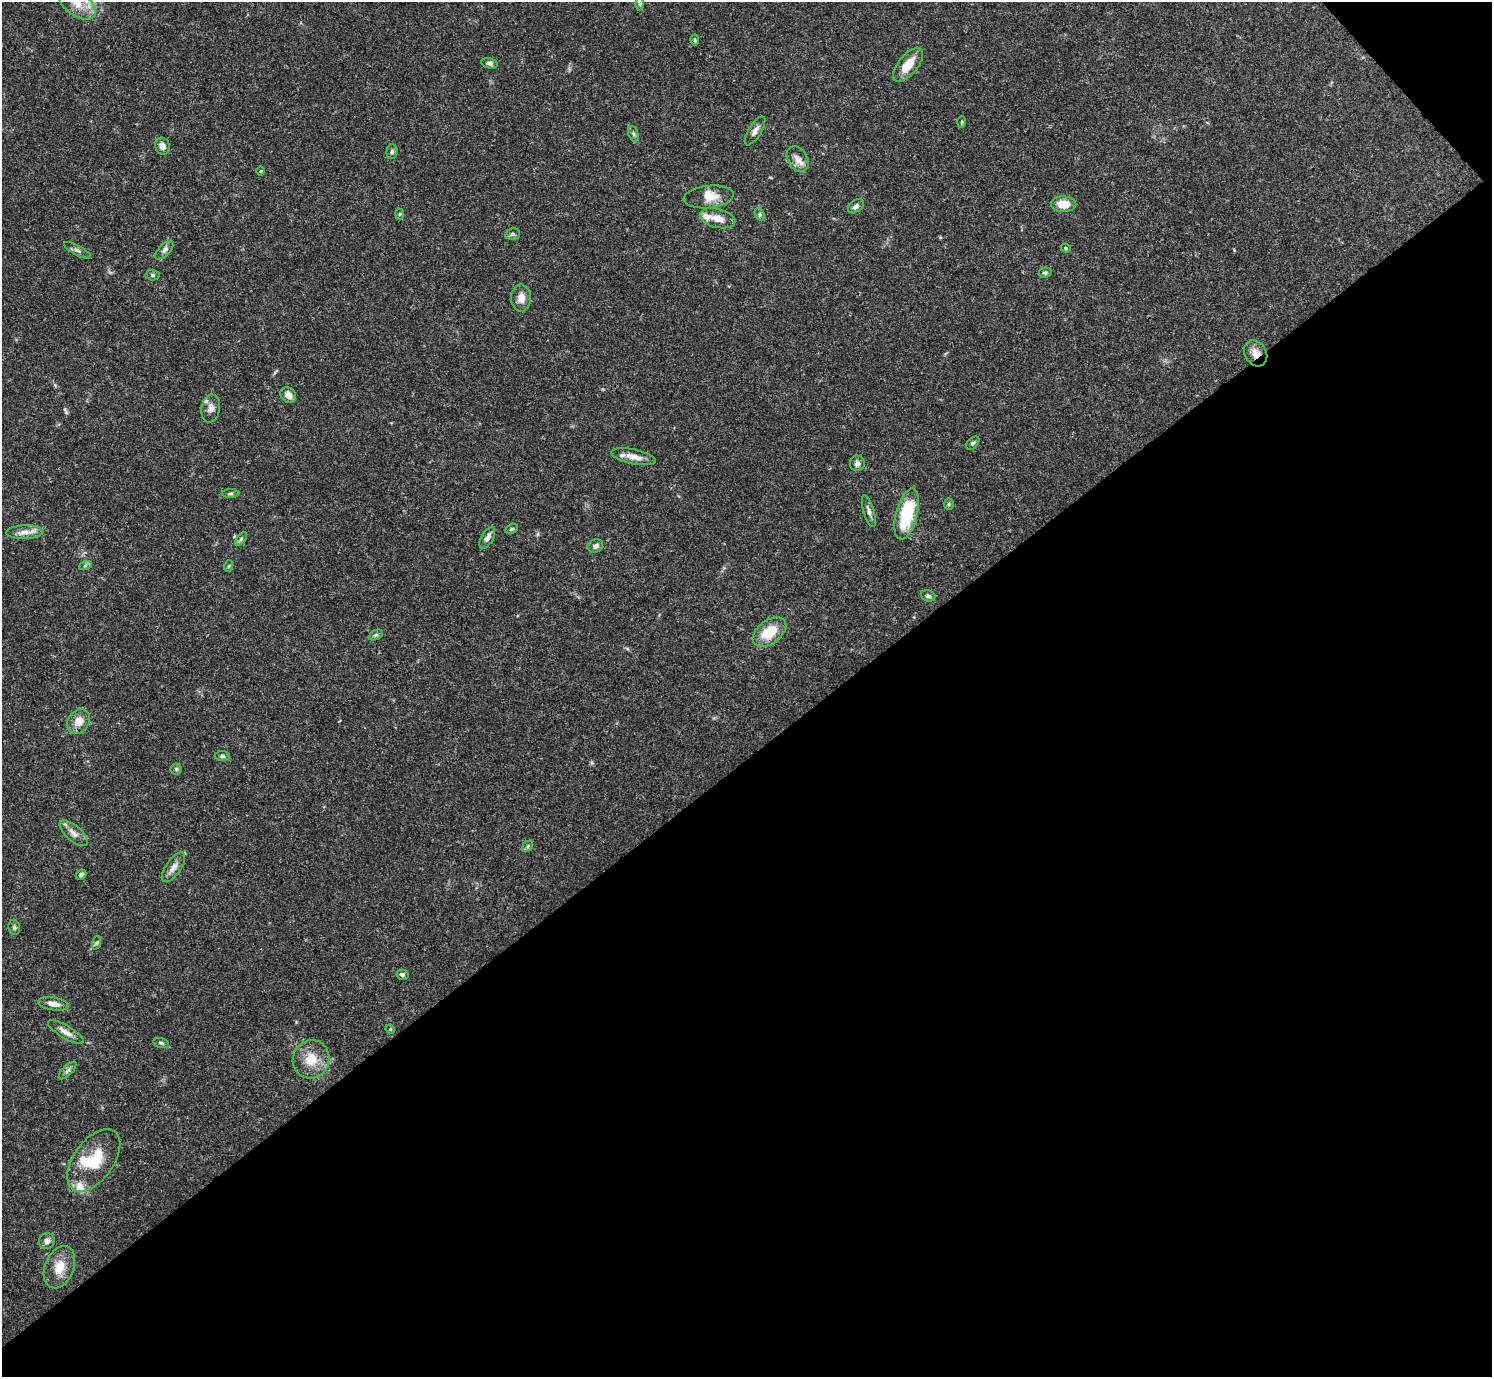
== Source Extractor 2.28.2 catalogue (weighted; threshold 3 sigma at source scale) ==
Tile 12 of 4 x 4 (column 4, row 3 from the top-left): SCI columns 4469-5958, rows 1534-2908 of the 5961 x 5958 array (HDU 1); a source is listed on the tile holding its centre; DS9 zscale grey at full resolution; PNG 1494 x 1379 px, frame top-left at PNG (2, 2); each listed source drawn as its Kron ellipse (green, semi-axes under 4 px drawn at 4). Shown black and unused: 46% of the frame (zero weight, under 3 of 4 exposures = <1% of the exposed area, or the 3 px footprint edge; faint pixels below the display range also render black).
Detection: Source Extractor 2.28.2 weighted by HDU 2 'WHT'; one run over the whole footprint, this tile lists its part. Background 0.0407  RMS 0.0027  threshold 0.0119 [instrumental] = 3 sigma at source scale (4.5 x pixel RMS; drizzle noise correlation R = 1.50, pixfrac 1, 0.05/0.05 arcsec/px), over >= 5 px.
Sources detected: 69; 1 inside a brighter object's white glare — neither listed nor drawn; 4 inside a brighter listed object's ellipse — not listed separately; the other 64 listed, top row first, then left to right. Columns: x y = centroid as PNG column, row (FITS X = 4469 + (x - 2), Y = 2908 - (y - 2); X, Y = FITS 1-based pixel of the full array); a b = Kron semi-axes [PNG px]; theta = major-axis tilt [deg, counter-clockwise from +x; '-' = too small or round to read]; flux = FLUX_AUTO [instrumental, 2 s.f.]
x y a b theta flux
77 4 21 12 -35 4.7
640 4 6 4 -88 0.41
695 40 5 3 - 0.4
489 63 8 5 -13 0.73
908 65 20 9 51 4.8
962 122 6 4 87 0.38
755 131 16 6 58 1.3
633 134 8 5 -70 0.53
162 146 9 7 -64 1.4
392 152 7 5 87 0.61
798 159 14 10 -60 2
260 171 5 3 - 0.25
709 197 25 11 6 3.8
1063 204 13 8 -1 3.9
856 206 9 5 38 0.9
400 214 5 3 - 0.27
760 214 6 4 -62 0.45
718 218 18 9 -15 2.8
513 234 7 5 14 0.57
1066 248 5 4 - 0.34
77 250 15 5 -28 0.88
164 250 12 5 45 0.95
1045 273 6 5 - 0.51
153 275 7 5 -2 0.49
521 298 13 10 -89 2.1
1256 353 14 11 -61 2.4
288 395 9 7 -47 2.1
211 408 14 9 80 1.8
973 443 8 5 44 0.58
634 457 22 7 -12 2.6
857 463 8 7 - 0.86
231 494 9 4 0 0.45
949 504 5 5 - 0.42
869 511 16 5 -73 1.2
907 514 26 10 75 15
511 529 7 4 26 0.4
25 532 18 7 2 2.1
487 538 12 6 60 1.4
241 539 8 4 54 0.48
595 546 8 6 22 1.1
85 566 6 4 19 0.46
229 566 6 3 71 0.31
928 596 7 5 -18 0.63
769 632 19 11 36 6.9
376 635 7 5 25 0.49
79 721 13 10 52 2.9
222 756 7 5 -1 0.55
176 769 6 5 - 0.45
74 833 17 7 -41 1.9
528 846 6 4 49 0.47
173 867 17 7 55 1.8
81 875 5 4 - 0.72
14 927 7 5 -76 0.58
96 943 7 4 71 0.44
402 975 6 5 - 0.58
54 1004 15 6 -10 1.8
390 1029 5 4 - 0.25
66 1032 20 6 -31 1.9
161 1043 8 4 -16 0.51
311 1059 19 18 - 5.5
68 1070 11 5 44 0.78
94 1160 36 20 54 10
47 1241 8 7 - 1.2
59 1267 22 14 68 4.8
Overlapping masked pixels (flux is a lower limit): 1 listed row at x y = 1256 353
Isophote crosses this tile's border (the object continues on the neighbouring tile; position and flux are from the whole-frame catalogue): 1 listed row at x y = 77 4